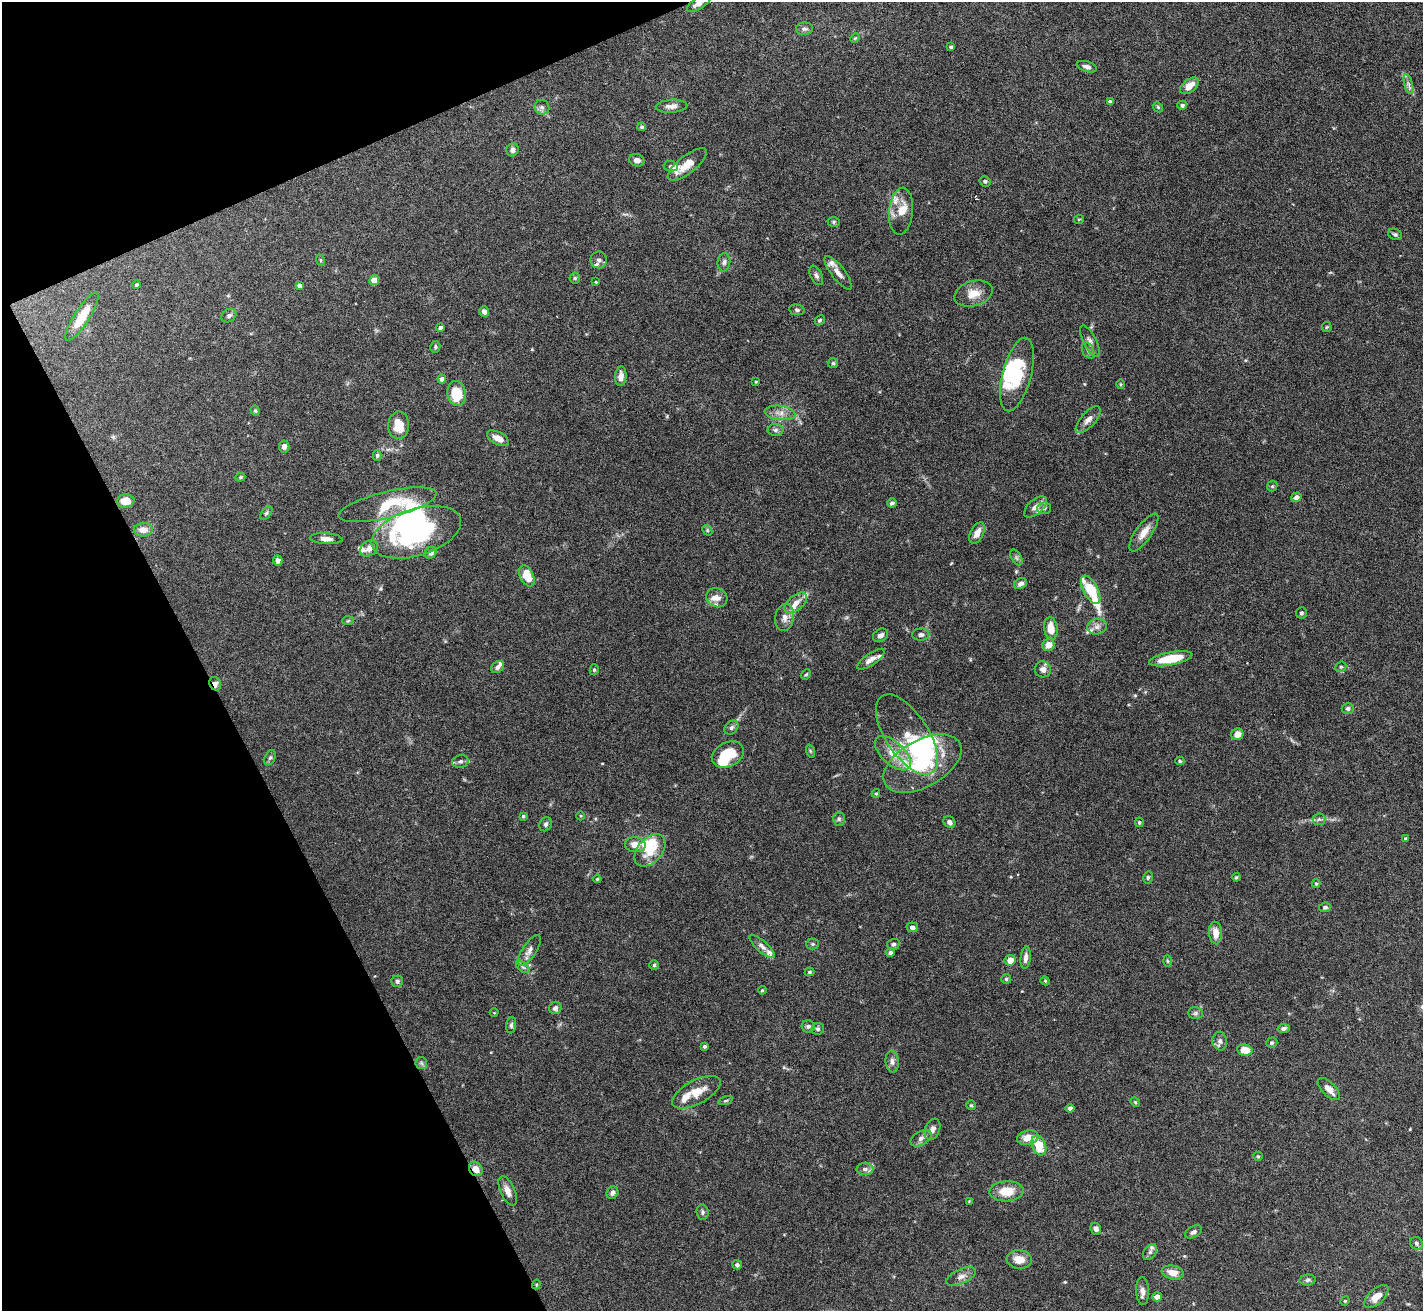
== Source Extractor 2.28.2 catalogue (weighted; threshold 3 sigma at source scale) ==
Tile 5 of 4 x 4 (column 1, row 2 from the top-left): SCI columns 1-1421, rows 2769-4077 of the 5684 x 5672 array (HDU 1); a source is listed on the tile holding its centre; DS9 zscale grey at full resolution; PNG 1425 x 1313 px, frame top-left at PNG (2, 2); each listed source drawn as its Kron ellipse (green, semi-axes under 4 px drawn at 4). Shown black and unused: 21% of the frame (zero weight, under 5 of 10 exposures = <1% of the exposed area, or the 3 px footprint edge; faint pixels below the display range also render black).
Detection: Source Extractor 2.28.2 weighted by HDU 2 'WHT'; one run over the whole footprint, this tile lists its part. Background 0.0863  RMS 0.0026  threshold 0.0107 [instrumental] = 3 sigma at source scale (4.09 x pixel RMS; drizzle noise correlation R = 1.36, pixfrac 0.8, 0.05/0.05 arcsec/px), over >= 5 px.
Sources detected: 216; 9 inside a brighter object's white glare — neither listed nor drawn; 20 inside a brighter listed object's ellipse — not listed separately; the other 187 listed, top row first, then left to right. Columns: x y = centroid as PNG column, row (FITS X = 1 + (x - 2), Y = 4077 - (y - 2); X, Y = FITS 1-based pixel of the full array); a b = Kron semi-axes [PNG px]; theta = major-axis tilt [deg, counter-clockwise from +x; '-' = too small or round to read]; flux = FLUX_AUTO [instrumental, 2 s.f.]
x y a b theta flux
699 3 14 6 34 1.7
804 29 8 6 1 0.7
855 38 5 4 - 0.27
951 47 4 3 - 0.45
1087 67 10 5 -17 0.91
1408 84 10 4 -75 0.78
1189 86 11 6 37 2.4
1110 102 4 4 - 0.78
1182 105 5 4 - 0.62
671 106 16 6 4 1.3
542 107 7 7 - 0.77
1158 107 6 4 -46 0.29
642 127 4 4 - 0.4
512 150 6 6 - 0.83
637 160 8 6 -14 0.96
687 164 24 9 38 3.3
671 166 7 5 -3 0.47
985 181 6 5 - 0.45
901 211 24 12 84 3.3
1079 219 5 3 - 0.23
834 222 6 4 2 0.36
1395 234 7 5 -26 0.47
320 260 6 4 -71 0.25
599 260 8 8 - 0.99
724 262 9 6 83 0.75
838 273 20 6 -52 1.6
816 275 10 5 -65 0.75
575 278 5 5 - 0.36
374 280 5 5 - 2.5
596 282 3 3 - 0.21
137 285 4 4 - 0.49
299 286 4 4 - 1.1
973 294 19 12 17 3.3
797 310 8 5 -10 0.45
484 312 5 5 - 0.87
229 316 8 6 33 0.7
82 317 28 7 57 5.1
820 320 5 4 - 0.42
1327 327 5 4 - 0.25
440 328 4 4 - 0.84
1090 341 17 6 -63 1.2
435 347 5 5 - 0.42
1088 350 8 5 -64 0.67
833 363 5 5 - 0.4
1017 374 38 14 75 12
621 376 10 6 85 1.5
442 379 4 4 - 0.81
756 382 4 3 - 0.26
1121 384 5 3 - 0.23
457 394 12 9 -79 7
255 411 5 4 - 0.35
780 413 15 7 -6 1.7
1088 420 17 7 48 1.6
398 425 13 10 87 4.4
775 430 8 6 1 0.65
498 438 12 6 -27 2.2
284 446 6 5 - 1.1
377 455 5 4 - 0.43
240 477 5 4 - 0.3
1272 486 5 5 - 0.32
1296 497 5 4 - 0.86
125 501 9 6 7 3.2
892 503 5 4 - 0.62
388 505 50 13 13 11
1035 507 14 7 42 1.3
1044 508 7 5 3 0.54
266 513 8 4 53 0.47
143 530 9 6 1 2.5
707 530 6 4 -47 0.35
416 532 46 23 18 41
1144 532 22 8 55 2.5
977 533 11 6 63 1.9
326 539 16 5 -4 1.3
369 548 9 7 35 1.4
431 553 6 5 - 1.1
1016 557 9 5 -59 0.58
278 560 5 4 - 0.88
527 576 11 7 -65 4.9
1021 584 6 5 - 0.85
1091 590 16 7 -62 9.2
717 598 11 9 -24 1.6
796 603 13 7 41 2
1301 613 6 5 - 0.43
785 618 13 9 79 1.7
348 621 6 4 3 0.29
1097 627 10 7 12 1.1
1051 628 11 6 -82 3.6
921 634 8 6 1 0.84
880 635 8 6 34 1.1
1048 645 6 6 - 2.4
871 659 16 6 34 1.5
1171 659 22 6 11 6.7
498 667 7 5 39 0.85
1341 667 6 5 - 0.36
1043 669 8 8 - 1.3
594 670 5 4 - 0.36
806 675 6 4 48 0.31
215 684 7 5 -65 1.2
1348 708 6 5 - 0.59
731 728 8 6 45 0.66
1237 734 6 6 - 1.8
907 735 46 21 -57 7.4
810 751 7 4 -71 0.35
893 753 22 11 -43 4.6
728 755 17 12 26 6.6
270 758 8 5 61 0.52
460 761 8 6 15 0.68
1180 761 4 4 - 0.3
922 763 43 23 29 20
876 793 4 4 - 0.3
523 816 3 3 - 0.31
581 816 4 3 - 0.2
839 819 7 6 - 0.58
1319 819 6 6 - 0.58
949 822 6 5 - 0.83
1139 822 4 4 - 0.39
546 824 7 6 - 0.6
1405 839 4 3 - 0.35
635 845 10 7 -6 2.6
650 850 19 12 47 5.2
1148 877 6 4 77 0.41
1236 877 4 3 - 0.25
597 879 4 3 - 0.26
1316 884 4 4 - 0.28
1325 907 6 4 9 0.46
912 927 6 5 - 0.89
1215 933 11 6 -87 2.4
813 944 6 5 - 0.39
893 944 6 5 - 0.5
762 946 16 5 -42 1.1
529 951 18 7 56 1.5
890 953 4 4 - 0.67
1026 958 11 5 84 1.1
1010 960 5 5 - 2.1
1167 961 6 4 -88 0.29
654 965 5 5 - 0.36
523 967 8 4 -37 0.51
809 972 5 4 - 0.35
1006 979 5 5 - 0.38
397 981 6 5 - 0.67
1045 981 4 4 - 0.27
762 990 4 3 - 0.26
555 1008 6 6 - 0.83
494 1013 4 3 - 0.18
1195 1013 7 6 - 0.61
511 1025 8 5 85 0.54
808 1026 6 6 - 0.58
1284 1028 6 4 10 0.61
818 1029 6 6 - 0.56
1220 1041 9 7 -86 0.97
1272 1043 6 5 - 0.39
704 1046 4 3 - 0.4
1245 1050 8 5 -10 3.4
892 1062 11 6 -84 1
421 1063 6 5 - 0.48
1329 1089 14 6 -45 1.8
696 1092 26 12 28 4.3
726 1101 7 3 19 0.32
1135 1102 5 4 - 0.28
971 1105 5 5 - 0.34
1070 1108 4 4 - 0.75
932 1129 11 7 68 1.1
921 1138 11 6 29 1.1
1028 1138 11 7 13 3
1039 1145 10 7 -69 5.8
1258 1156 5 4 - 0.29
476 1169 8 6 -52 1.9
865 1169 8 6 0 0.8
508 1191 16 7 -66 1.7
1007 1191 17 10 2 4.5
612 1193 6 5 - 0.88
969 1201 4 3 - 0.18
702 1212 8 6 -83 0.57
1096 1229 6 5 - 1
1193 1232 9 5 29 0.67
1416 1243 7 6 - 0.54
1150 1252 9 6 54 0.78
1019 1259 13 9 -5 2.9
737 1265 5 4 - 0.62
1173 1272 11 7 -11 2.4
961 1277 16 7 24 1.5
1308 1280 8 5 3 0.59
536 1284 5 4 - 0.27
1142 1291 14 6 -88 1.2
1157 1297 5 4 - 1.3
1376 1297 15 7 42 2.8
1345 1301 5 4 - 0.29
Overlapping masked pixels (flux is a lower limit): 4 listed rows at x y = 699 3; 215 684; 476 1169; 536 1284
Isophote crosses this tile's border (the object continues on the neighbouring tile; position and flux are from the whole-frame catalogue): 1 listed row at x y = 699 3